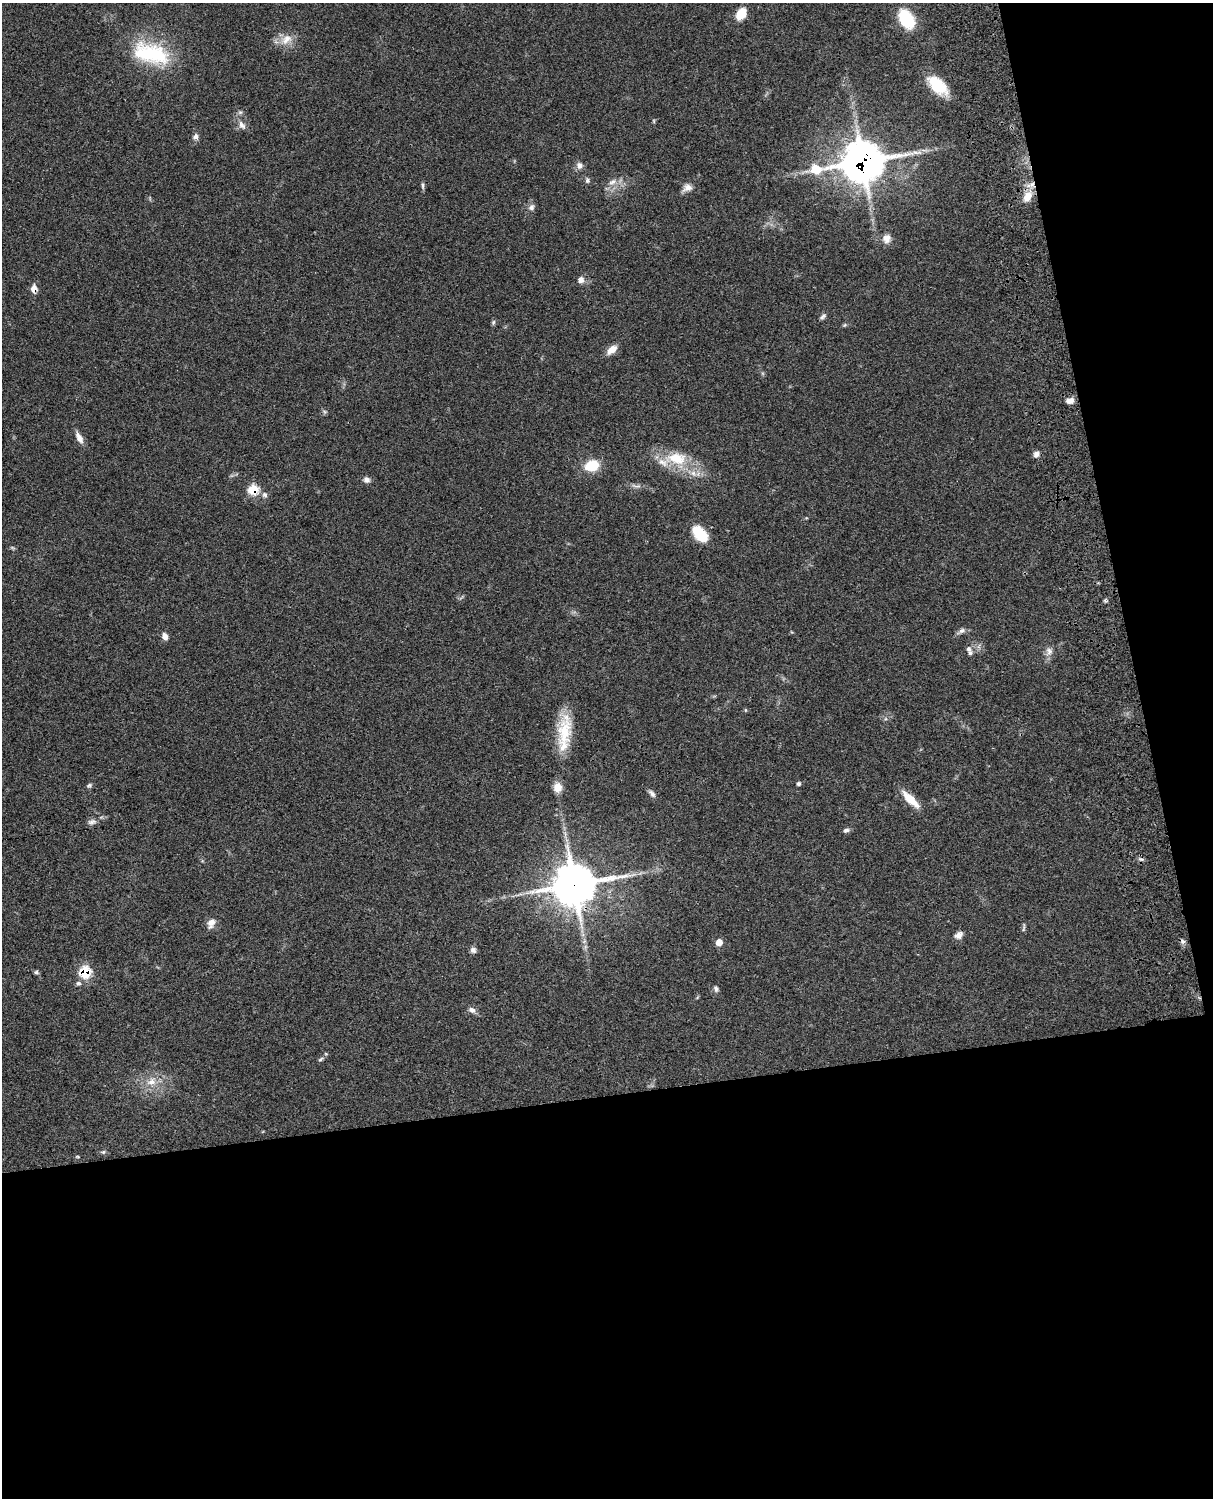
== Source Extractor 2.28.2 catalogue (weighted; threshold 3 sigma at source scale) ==
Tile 12 of 4 x 3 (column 4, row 3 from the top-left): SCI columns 3755-4965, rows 277-1772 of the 5084 x 4927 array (HDU 1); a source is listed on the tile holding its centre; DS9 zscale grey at full resolution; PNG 1215 x 1500 px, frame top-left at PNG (2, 3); no overlay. Shown black and unused: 33% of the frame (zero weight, under 3 of 4 exposures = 6% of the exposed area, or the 3 px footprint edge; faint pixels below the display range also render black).
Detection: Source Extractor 2.28.2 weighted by HDU 2 'WHT'; one run over the whole footprint, this tile lists its part. Background 0.0791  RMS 0.0058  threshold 0.0263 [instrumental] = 3 sigma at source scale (4.5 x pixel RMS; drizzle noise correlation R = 1.50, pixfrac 1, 0.05/0.05 arcsec/px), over >= 5 px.
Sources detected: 68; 1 too faint to see at this stretch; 2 cosmic-ray / hot-pixel residue — not listed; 3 inside a brighter listed object's ellipse — not listed separately; the other 62 listed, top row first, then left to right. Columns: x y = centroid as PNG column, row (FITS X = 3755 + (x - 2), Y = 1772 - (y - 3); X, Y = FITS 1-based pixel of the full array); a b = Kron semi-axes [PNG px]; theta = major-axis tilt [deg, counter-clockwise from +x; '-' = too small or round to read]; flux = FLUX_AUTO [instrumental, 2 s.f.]
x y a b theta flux
741 14 13 9 59 9.3
906 19 21 13 -58 24
286 39 19 12 40 7.2
151 54 50 25 -16 42
938 85 25 13 -44 19
654 121 6 3 -72 0.62
242 125 14 8 -56 3.3
196 137 8 7 - 2.1
863 162 19 14 8 1400
579 165 10 9 - 2.7
587 180 7 5 -77 1.2
612 182 13 7 30 3.7
423 186 10 4 -85 1.2
687 188 14 9 29 3.7
1027 196 14 10 56 7.5
531 207 10 8 63 2.3
887 239 12 11 - 4.2
581 280 8 8 - 3
34 289 10 7 -89 4
823 316 9 5 46 1.5
493 322 7 5 70 1
844 325 6 4 70 0.72
612 350 14 7 39 5.4
1070 401 9 7 5 3.6
79 438 15 7 -62 4
1036 454 8 6 54 2.3
676 458 32 18 -5 20
592 465 11 8 17 20
366 480 8 7 - 2.3
636 486 15 4 -11 2.2
253 489 7 6 - 23
265 495 8 6 -45 1.8
700 534 16 9 -47 22
1105 600 5 4 - 0.86
962 631 9 7 18 2.1
165 636 8 6 -67 3.3
969 649 8 7 - 2.1
1049 651 12 9 -89 3.4
745 710 6 4 -89 0.55
564 732 44 17 83 23
799 784 4 4 - 1.6
89 786 7 6 - 1.1
558 788 10 9 - 6.1
652 794 12 6 -49 2
910 799 25 8 -44 11
92 822 13 6 9 2.5
846 830 8 5 13 1.6
574 885 15 13 12 1700
211 923 14 9 64 3.9
1024 928 14 3 84 1.1
959 935 11 8 40 2.8
719 942 5 5 - 8.2
473 950 7 7 - 2
36 972 7 5 -25 1.1
85 972 7 6 - 30
78 983 8 5 -14 1.3
716 989 7 6 - 1.6
472 1010 10 7 -26 2.5
321 1059 8 4 28 1.1
151 1082 14 11 24 6.8
103 1152 6 5 - 0.94
77 1157 6 3 -8 0.55
Overlapping masked pixels (flux is a lower limit): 6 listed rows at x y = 863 162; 1027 196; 34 289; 253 489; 574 885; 85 972